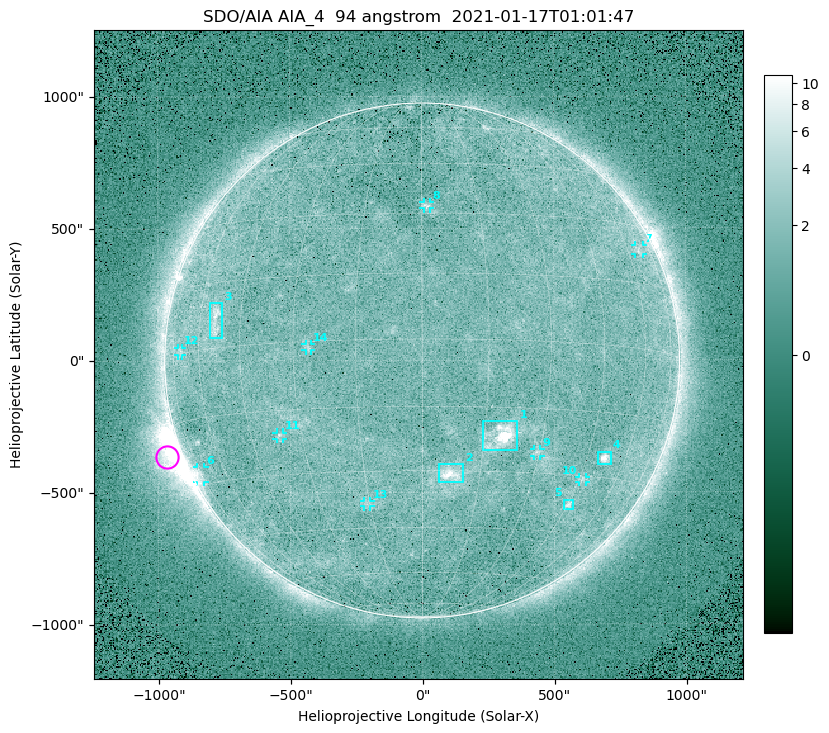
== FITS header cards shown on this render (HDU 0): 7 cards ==
TELESCOP= 'SDO/AIA '
INSTRUME= 'AIA_4   '
WAVELNTH=                   94
WAVEUNIT= 'angstrom'
DATE-OBS= '2021-01-17T01:01:47.12'
CTYPE1  = 'HPLN-TAN'
CTYPE2  = 'HPLT-TAN'

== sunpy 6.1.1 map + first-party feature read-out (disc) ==
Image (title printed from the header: SDO/AIA AIA_4  94 angstrom  2021-01-17T01:01:47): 512 x 512 px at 4.8 arcsec/px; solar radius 976 arcsec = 203 px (full disc in frame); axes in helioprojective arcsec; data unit not stated in the header (colour bar unlabelled)
Orientation: roll -0.138 deg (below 1 deg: not rotated)
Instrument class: DISC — disc imager (sunpy class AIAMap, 94 A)
Bright regions (active regions / flare kernels): reference = the median radial profile (limb darkening/brightening removed); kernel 5 px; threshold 5 sigma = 1.91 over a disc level ~1.64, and >= 1.15x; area >= 9 px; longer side >= 5 px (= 24 arcsec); searched inside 0.97 R_sun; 14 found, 14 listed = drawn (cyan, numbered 1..; 9 of them under ~33 arcsec drawn as corner ticks so the feature stays visible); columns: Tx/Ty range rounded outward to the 10 arcsec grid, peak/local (2 s.f.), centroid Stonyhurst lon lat
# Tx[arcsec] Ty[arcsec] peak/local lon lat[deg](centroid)
1 230..360 -340..-230 12 +19 -22
2 60..160 -460..-390 6.6 +7 -31
3 -810..-750 90..220 4.4 -54 +6
4 660..720 -400..-340 7.1 +52 -25
5 530..570 -570..-530 3.6 +46 -37
6 -860..-820 -460..-400 3.1 -75 -27
7 810..840 400..440 2.6 +66 +23
8 0..30 570..600 3 +1 +32
9 420..450 -360..-330 2.4 +29 -25
10 590..620 -470..-440 2.7 +46 -31
11 -550..-530 -300..-270 2.6 -36 -21
12 -930..-910 20..50 2.2 -70 +0
13 -220..-190 -550..-530 2.3 -16 -38
14 -440..-420 40..70 2.4 -26 -1
Off-limb structures (1.02-1.3 R_sun): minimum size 50 px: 4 found; the strongest spans PA ~95..125 deg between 1.02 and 1.21 R_sun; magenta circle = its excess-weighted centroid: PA ~110 deg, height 1.06 R_sun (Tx ~-970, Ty ~-370 arcsec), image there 4.7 x the reference